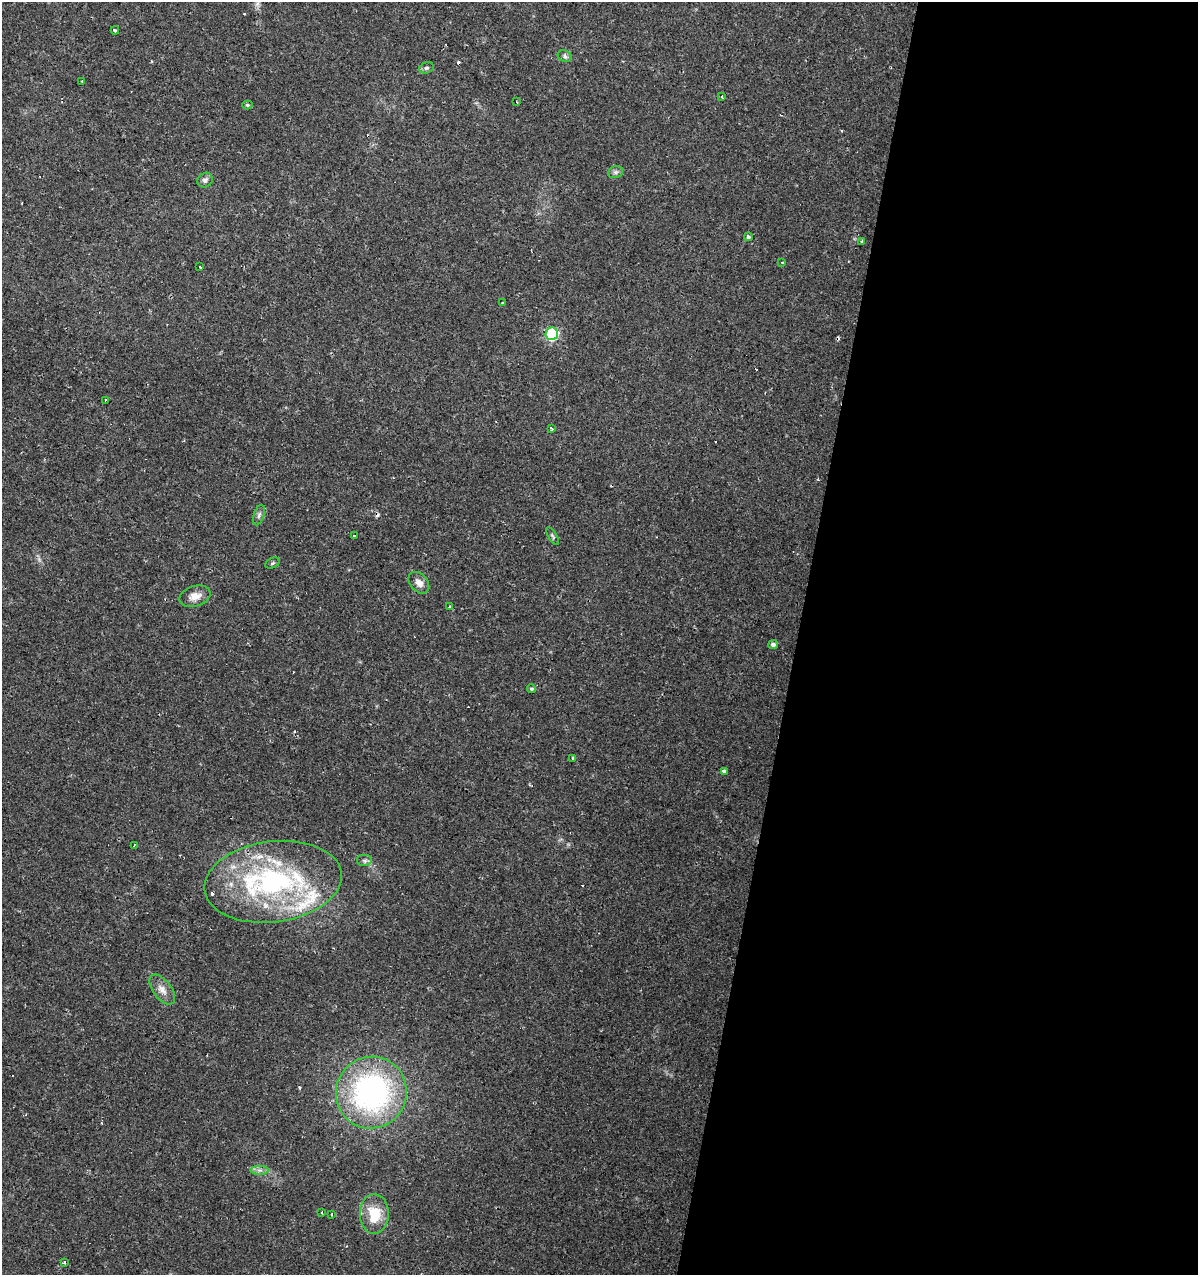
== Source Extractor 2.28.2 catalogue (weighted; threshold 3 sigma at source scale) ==
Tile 12 of 4 x 4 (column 4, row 3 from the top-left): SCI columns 3808-5003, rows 1279-2551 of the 5283 x 5098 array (HDU 1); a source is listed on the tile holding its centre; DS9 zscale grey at full resolution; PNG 1200 x 1277 px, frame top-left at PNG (2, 2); each listed source drawn as its Kron ellipse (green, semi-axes under 4 px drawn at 4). Shown black and unused: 34% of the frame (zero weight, under 2 of 3 exposures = <1% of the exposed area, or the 3 px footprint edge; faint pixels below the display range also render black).
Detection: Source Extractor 2.28.2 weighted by HDU 2 'WHT'; one run over the whole footprint, this tile lists its part. Background 0.0208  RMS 0.0036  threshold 0.016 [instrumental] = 3 sigma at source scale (4.5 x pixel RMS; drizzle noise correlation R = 1.50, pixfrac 1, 0.0396/0.0396 arcsec/px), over >= 5 px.
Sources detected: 58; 15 cosmic-ray / hot-pixel residue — neither listed nor drawn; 5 inside a brighter listed object's ellipse — not listed separately; the other 38 listed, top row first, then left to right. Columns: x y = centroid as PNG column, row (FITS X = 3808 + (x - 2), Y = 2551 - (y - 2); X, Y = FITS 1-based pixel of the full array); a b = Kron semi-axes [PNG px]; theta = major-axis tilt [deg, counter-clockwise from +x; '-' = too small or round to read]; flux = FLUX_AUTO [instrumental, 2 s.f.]
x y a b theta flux
115 30 4 3 - 4.2
565 56 7 5 -24 0.81
426 68 7 5 15 0.82
82 81 3 2 - 0.45
722 96 3 3 - 1.2
517 102 3 2 - 0.38
247 105 5 4 - 0.52
615 172 8 6 19 0.89
205 180 8 7 - 1.3
748 237 4 4 - 0.72
862 241 4 3 - 0.67
782 262 4 2 - 0.3
200 267 3 3 - 1.4
503 303 3 2 - 0.26
552 334 6 6 - 34
105 400 3 2 - 0.59
551 428 3 3 - 1.2
259 515 10 5 71 0.99
354 535 3 3 - 0.94
552 536 10 4 -58 0.6
273 563 7 5 27 0.55
419 583 12 8 -49 2.6
195 596 16 10 17 3.6
449 607 3 2 - 0.31
773 644 5 4 - 1
532 689 4 4 - 0.62
573 758 4 3 - 2.2
724 771 4 3 - 2.5
134 846 3 2 - 0.54
365 861 8 6 0 0.96
273 882 69 40 7 70
162 990 17 9 -53 3.1
371 1093 36 35 - 87
260 1170 9 4 0 1.2
322 1213 3 2 - 0.35
332 1214 3 3 - 0.68
374 1214 20 14 -90 10
64 1262 3 3 - 0.85